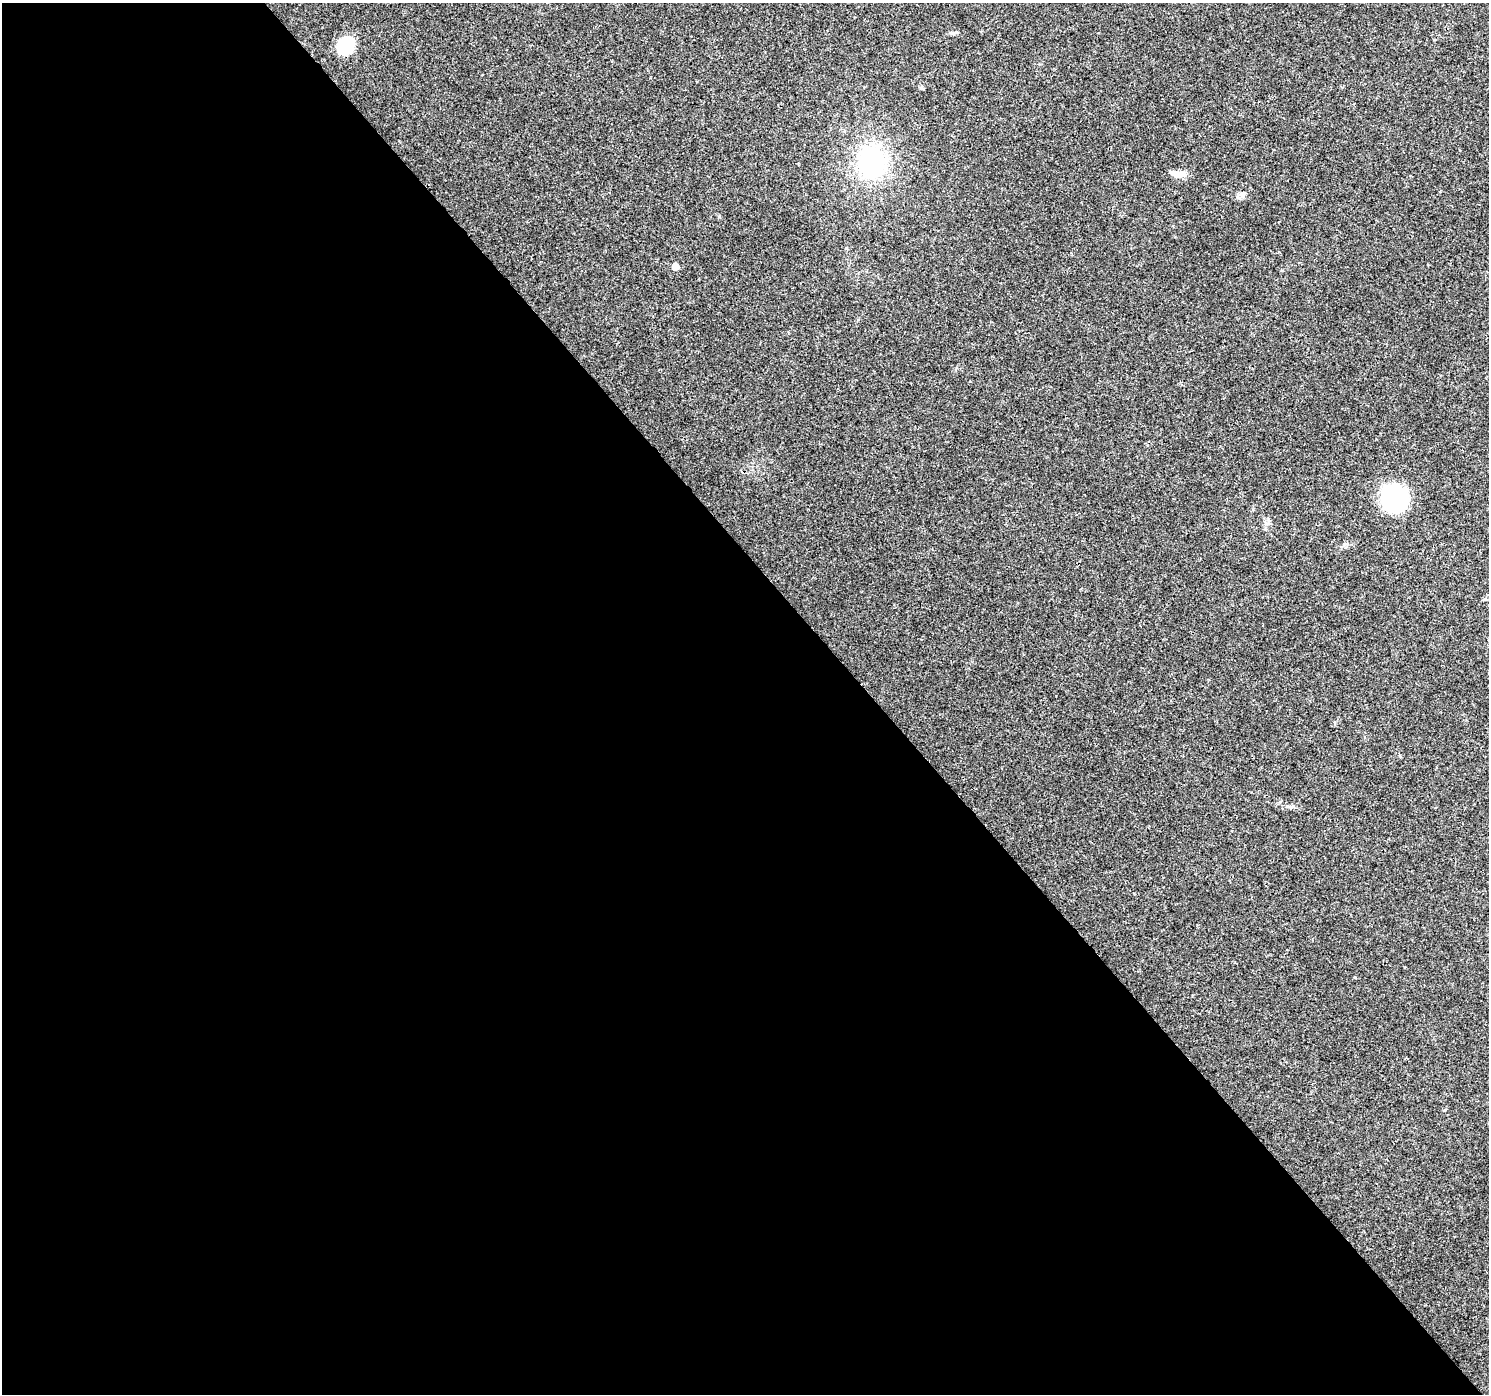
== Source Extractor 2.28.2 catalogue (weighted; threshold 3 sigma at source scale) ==
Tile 9 of 4 x 4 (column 1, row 3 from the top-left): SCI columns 53-1539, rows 1632-3023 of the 6045 x 5985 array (HDU 1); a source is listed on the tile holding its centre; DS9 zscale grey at full resolution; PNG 1491 x 1396 px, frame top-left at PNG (2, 3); no overlay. Shown black and unused: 59% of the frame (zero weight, under 3 of 4 exposures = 5% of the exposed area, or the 3 px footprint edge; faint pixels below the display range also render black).
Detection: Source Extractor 2.28.2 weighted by HDU 2 'WHT'; one run over the whole footprint, this tile lists its part. Background 0.0257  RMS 0.003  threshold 0.0135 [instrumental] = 3 sigma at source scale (4.5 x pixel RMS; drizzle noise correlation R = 1.50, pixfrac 1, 0.0396/0.0396 arcsec/px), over >= 5 px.
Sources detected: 7; all 7 listed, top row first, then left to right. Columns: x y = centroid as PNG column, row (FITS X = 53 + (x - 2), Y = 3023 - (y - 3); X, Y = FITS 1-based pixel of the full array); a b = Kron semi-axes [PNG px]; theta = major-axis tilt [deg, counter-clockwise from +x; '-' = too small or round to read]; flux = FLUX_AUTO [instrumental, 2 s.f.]
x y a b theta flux
952 33 8 5 -8 0.64
346 46 17 14 52 12
872 162 28 25 -80 39
1179 174 18 7 -6 2.9
1242 195 9 7 -63 1
675 266 5 5 - 2.6
1394 499 25 21 -63 35